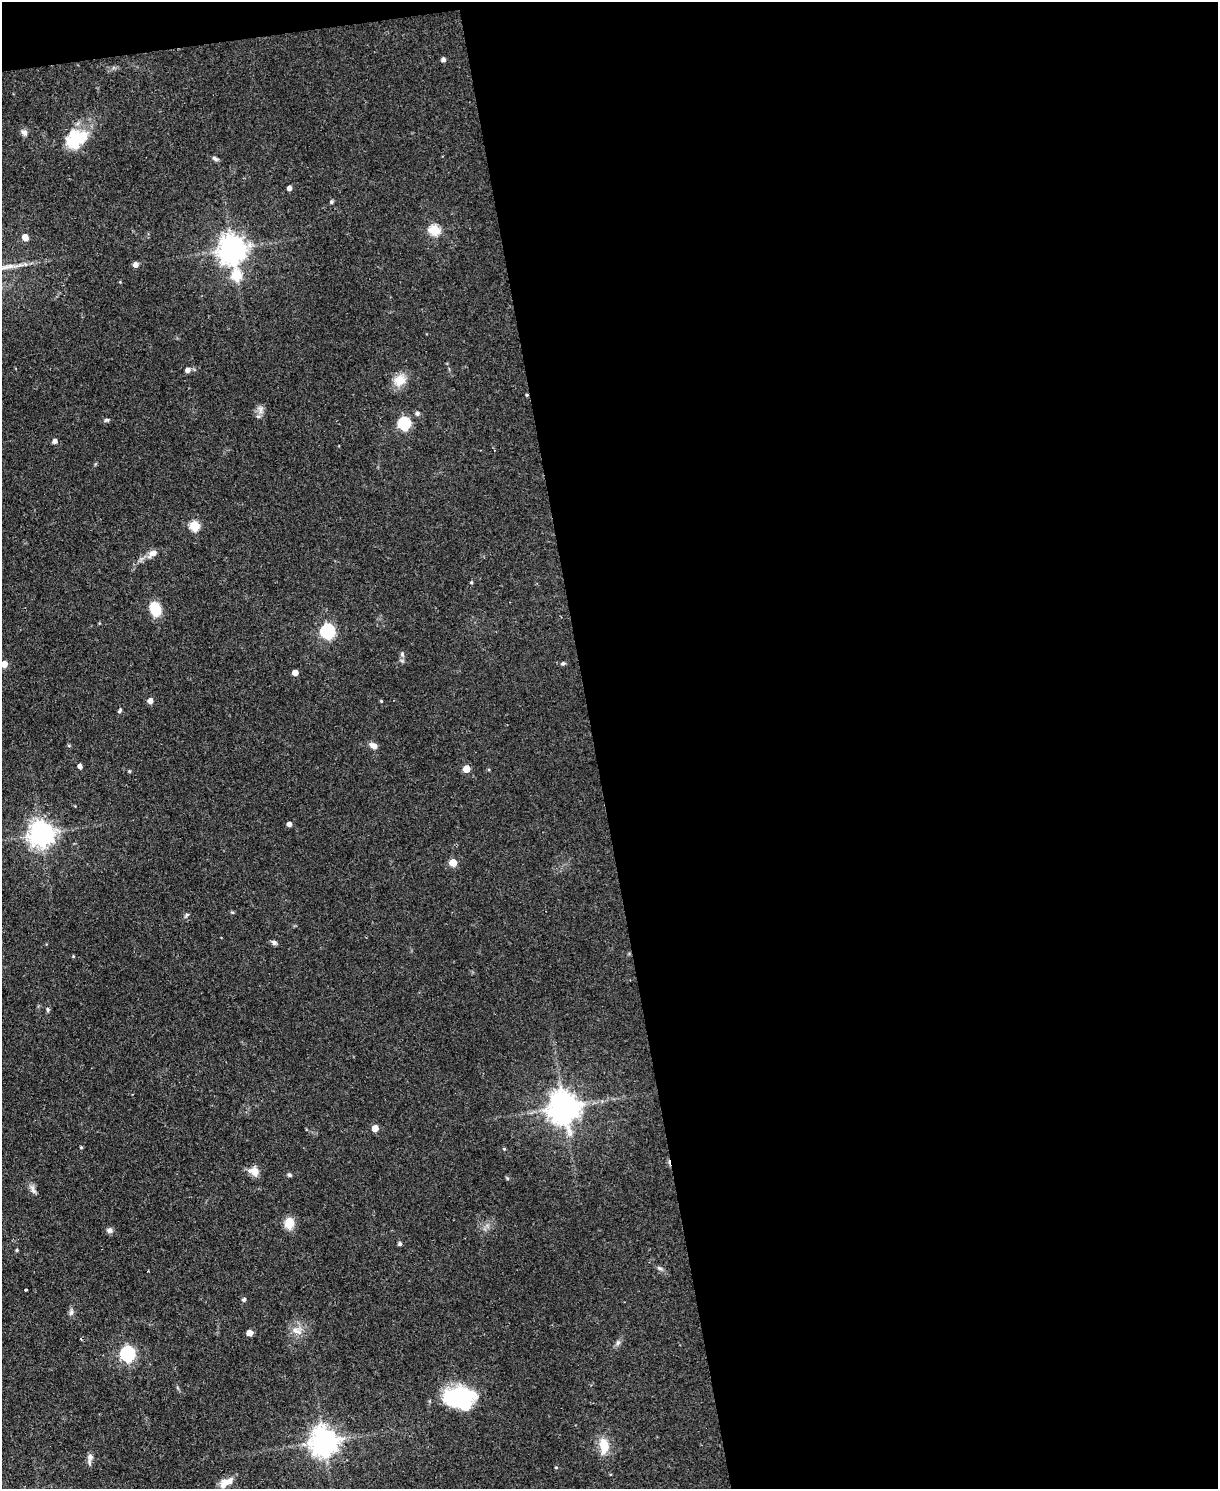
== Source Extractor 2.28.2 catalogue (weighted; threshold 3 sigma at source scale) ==
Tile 4 of 4 x 3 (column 4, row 1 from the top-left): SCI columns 3650-4865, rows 3222-4708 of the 4865 x 4839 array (HDU 1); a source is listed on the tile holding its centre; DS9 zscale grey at full resolution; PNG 1220 x 1491 px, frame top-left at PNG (2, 2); no overlay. Shown black and unused: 52% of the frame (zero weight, under 2 of 3 exposures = <1% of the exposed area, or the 3 px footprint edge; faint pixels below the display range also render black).
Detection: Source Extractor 2.28.2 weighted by HDU 2 'WHT'; one run over the whole footprint, this tile lists its part. Background 0.0668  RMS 0.0055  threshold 0.0248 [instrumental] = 3 sigma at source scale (4.5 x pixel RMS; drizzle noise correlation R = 1.50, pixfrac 1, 0.05/0.05 arcsec/px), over >= 5 px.
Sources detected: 71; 1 inside a brighter object's white glare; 1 cosmic-ray / hot-pixel residue — not listed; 1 inside a brighter listed object's ellipse — not listed separately; the other 68 listed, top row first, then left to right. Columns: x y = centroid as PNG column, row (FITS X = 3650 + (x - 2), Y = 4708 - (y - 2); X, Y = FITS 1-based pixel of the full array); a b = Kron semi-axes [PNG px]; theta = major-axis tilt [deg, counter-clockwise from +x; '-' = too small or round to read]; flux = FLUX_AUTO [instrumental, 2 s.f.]
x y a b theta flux
443 60 5 4 - 1.8
24 133 9 7 -41 2.1
76 139 28 20 30 25
215 158 9 5 -36 1.3
289 188 4 4 - 2.5
331 202 5 4 - 0.95
434 230 5 5 - 38
25 238 5 4 - 7.4
232 249 9 8 - 720
20 265 6 4 1 1.4
136 265 5 5 - 3.3
236 275 7 5 -83 29
188 370 5 5 - 2.7
400 380 17 14 47 8.3
527 395 4 3 - 0.61
260 410 12 8 88 3
417 413 5 5 - 1.6
106 420 7 5 15 0.99
404 424 6 6 - 61
55 441 5 5 - 2.2
195 526 5 5 - 30
152 553 15 8 33 4.1
471 582 5 4 - 0.69
155 609 13 9 -71 17
327 631 6 6 - 110
402 654 7 6 - 1.3
563 663 5 5 - 1
4 664 5 5 - 7.6
295 673 4 4 - 5.3
150 701 5 5 - 3.4
381 701 3 3 - 0.5
120 710 7 4 62 0.92
373 746 10 6 -23 3
80 766 4 4 - 2.4
466 769 5 5 - 8.5
289 824 4 4 - 2.7
41 834 8 8 - 560
453 863 5 5 - 12
232 912 6 3 -18 0.61
187 915 6 4 32 0.94
274 942 7 6 - 1.4
73 956 4 3 - 0.53
48 1009 8 4 -89 0.93
564 1107 10 9 - 980
375 1128 5 5 - 7.9
81 1147 4 4 - 0.63
504 1149 4 3 - 0.62
255 1171 12 9 -25 5.7
289 1175 5 5 - 1
33 1190 14 6 -65 2.5
289 1223 13 11 84 7.2
109 1230 8 7 - 1.9
400 1244 4 4 - 1.2
17 1250 4 4 - 0.62
659 1268 7 5 -18 1.3
26 1290 3 3 - 1.2
244 1299 5 4 - 1.3
71 1312 9 5 63 1.6
296 1330 17 10 -18 5.6
249 1333 5 4 - 5.5
618 1343 8 6 68 1.6
127 1354 6 6 - 110
456 1398 33 21 -36 39
324 1441 9 8 - 710
604 1446 20 11 -86 10
90 1458 14 6 82 2.8
556 1467 4 3 - 0.44
224 1484 13 9 68 4.8
Overlapping masked pixels (flux is a lower limit): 1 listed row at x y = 527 395
Isophote crosses this tile's border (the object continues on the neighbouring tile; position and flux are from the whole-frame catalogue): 1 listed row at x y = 4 664